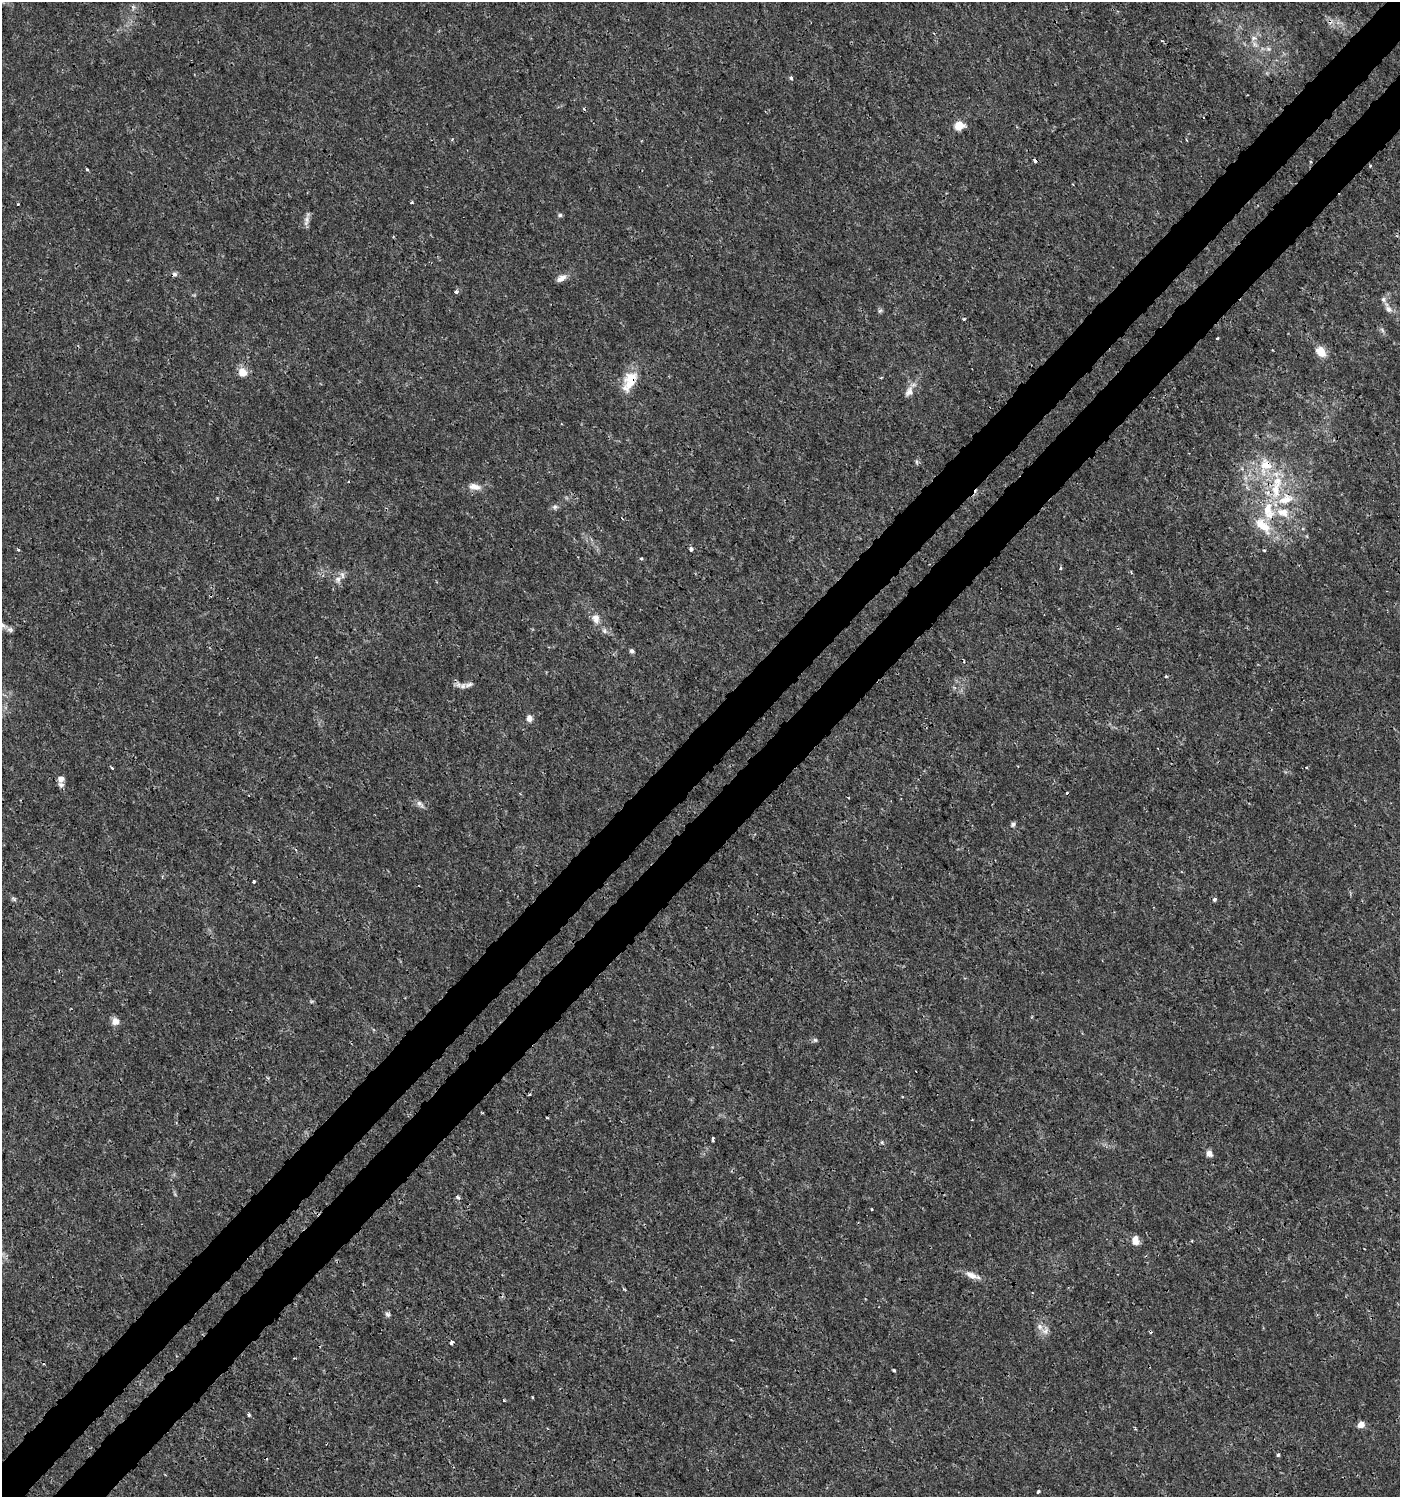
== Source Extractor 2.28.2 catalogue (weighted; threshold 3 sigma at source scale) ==
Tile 7 of 4 x 4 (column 3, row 2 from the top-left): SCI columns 2997-4394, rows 3040-4534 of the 6057 x 6072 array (HDU 1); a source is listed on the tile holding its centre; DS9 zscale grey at full resolution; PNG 1402 x 1499 px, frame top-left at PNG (2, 2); no overlay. Shown black and unused: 7% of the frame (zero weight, under 3 of 4 exposures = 5% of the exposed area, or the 3 px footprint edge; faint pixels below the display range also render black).
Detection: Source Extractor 2.28.2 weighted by HDU 2 'WHT'; one run over the whole footprint, this tile lists its part. Background 0.00101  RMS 7.8e-04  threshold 0.0035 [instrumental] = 3 sigma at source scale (4.5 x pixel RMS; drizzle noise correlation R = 1.50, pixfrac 1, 0.0396/0.0396 arcsec/px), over >= 5 px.
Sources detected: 85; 8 cosmic-ray / hot-pixel residue — not listed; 11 inside a brighter listed object's ellipse — not listed separately; the other 66 listed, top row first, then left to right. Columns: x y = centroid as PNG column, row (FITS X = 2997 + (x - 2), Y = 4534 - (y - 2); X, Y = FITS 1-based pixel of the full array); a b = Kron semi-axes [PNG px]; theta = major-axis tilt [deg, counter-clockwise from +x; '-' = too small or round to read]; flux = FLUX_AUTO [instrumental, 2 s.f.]
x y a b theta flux
1254 38 9 6 16 0.33
1255 45 7 4 -19 0.2
1268 49 8 6 -20 0.23
791 78 5 4 - 0.13
959 126 6 5 - 2.8
1035 161 4 3 - 0.67
1311 162 4 3 - 0.092
87 169 4 3 - 0.091
412 202 4 3 - 0.1
560 215 6 5 - 0.14
306 220 16 6 79 0.38
561 278 12 7 33 0.5
456 292 3 3 - 0.21
1389 309 12 8 -50 0.44
880 311 7 5 43 0.14
964 319 3 3 - 0.12
1382 330 7 4 -71 0.16
1217 338 3 3 - 0.1
1320 351 11 8 -48 1.3
242 372 10 9 - 0.88
881 378 4 3 - 0.095
631 379 27 16 66 1.8
909 391 16 10 62 0.62
916 462 6 4 -89 0.13
1265 465 27 18 71 2.5
475 487 18 8 -12 0.61
1276 490 32 13 -87 3
555 507 7 6 - 0.22
1265 527 23 12 -64 1.6
691 549 5 4 - 0.27
18 550 4 3 - 0.1
641 558 4 3 - 0.1
1060 568 4 3 - 0.11
338 579 10 8 -70 0.44
596 619 15 10 -68 0.69
3 626 13 8 -19 0.45
604 631 8 7 - 0.26
632 651 6 5 - 0.2
1166 676 4 3 - 0.093
463 686 9 8 - 0.35
529 718 7 6 - 0.45
1306 767 3 3 - 0.069
112 768 4 3 - 0.12
61 779 8 7 - 0.32
420 804 10 7 -51 0.31
1013 824 7 5 33 0.21
254 881 3 3 - 0.17
14 899 8 5 -36 0.16
1214 899 4 4 - 0.22
311 1001 6 4 -18 0.1
115 1021 9 9 - 0.52
815 1040 6 6 - 0.14
530 1094 3 2 - 0.094
713 1139 5 2 - 0.13
882 1142 5 4 - 0.13
1209 1154 8 7 - 0.39
1135 1240 10 7 -85 0.65
972 1275 22 8 -21 0.72
388 1314 7 6 - 0.19
1045 1330 13 10 62 0.52
452 1342 4 3 - 0.43
894 1370 3 3 - 0.13
249 1415 4 4 - 0.14
1361 1425 7 6 - 0.63
1278 1455 3 3 - 0.18
1038 1491 3 3 - 0.19
Overlapping masked pixels (flux is a lower limit): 3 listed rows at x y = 1035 161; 631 379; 1265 465
Isophote crosses this tile's border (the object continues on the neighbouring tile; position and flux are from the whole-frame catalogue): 1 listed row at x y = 3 626